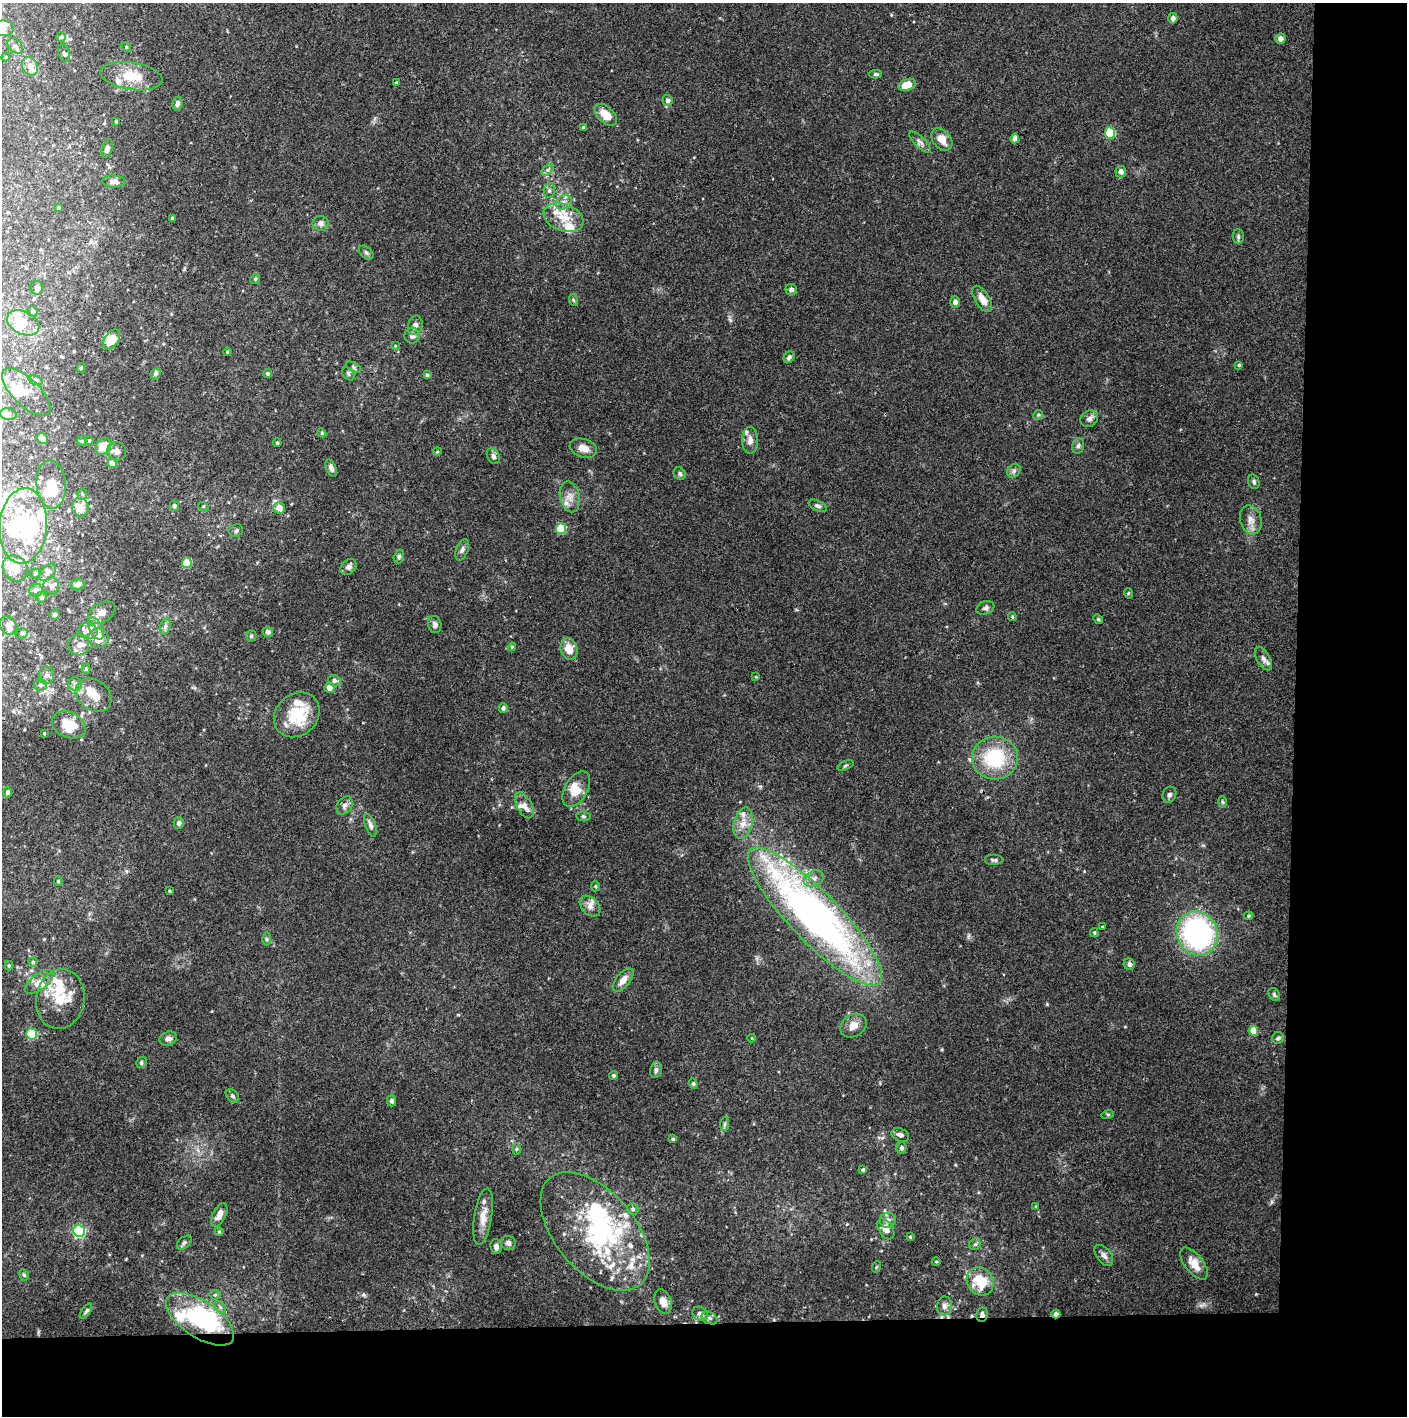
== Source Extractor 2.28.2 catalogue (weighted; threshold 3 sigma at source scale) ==
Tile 9 of 3 x 3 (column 3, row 3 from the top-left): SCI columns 2813-4217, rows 1-1414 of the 4221 x 4245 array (HDU 1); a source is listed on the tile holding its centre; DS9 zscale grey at full resolution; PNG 1409 x 1418 px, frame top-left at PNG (2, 3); each listed source drawn as its Kron ellipse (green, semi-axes under 4 px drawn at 4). Shown black and unused: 14% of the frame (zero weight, under 3 of 4 exposures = <1% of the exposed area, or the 3 px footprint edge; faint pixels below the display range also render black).
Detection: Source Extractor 2.28.2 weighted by HDU 2 'WHT'; one run over the whole footprint, this tile lists its part. Background 0.0748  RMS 0.0055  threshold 0.0247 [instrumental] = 3 sigma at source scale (4.5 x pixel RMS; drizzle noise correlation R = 1.50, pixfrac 1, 0.05/0.05 arcsec/px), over >= 5 px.
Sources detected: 275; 12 inside a brighter object's white glare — neither listed nor drawn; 52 inside a brighter listed object's ellipse — not listed separately; the other 211 listed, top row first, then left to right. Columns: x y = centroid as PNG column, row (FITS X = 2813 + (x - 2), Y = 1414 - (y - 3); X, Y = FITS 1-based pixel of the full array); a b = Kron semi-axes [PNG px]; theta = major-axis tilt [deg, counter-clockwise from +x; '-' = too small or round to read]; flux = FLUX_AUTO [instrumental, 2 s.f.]
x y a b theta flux
1173 18 5 4 - 2.3
3 28 10 8 3 2.2
61 37 4 4 - 0.8
1280 39 5 5 - 2.9
15 46 9 6 -48 1.9
126 47 5 4 - 0.59
64 53 9 5 -70 1.3
6 57 4 4 - 0.56
30 66 9 7 -61 4.1
876 74 6 4 1 0.98
131 76 31 13 -9 14
396 82 3 3 - 0.47
907 85 9 5 19 7.8
668 100 5 5 - 2
177 104 7 5 79 1.9
606 115 13 8 -43 9.2
116 121 3 3 - 0.62
583 127 4 3 - 0.61
1110 133 5 5 - 34
1015 138 5 4 - 5.1
942 139 12 9 -52 6.1
920 142 14 5 -44 2.4
107 149 9 5 73 1.7
548 170 7 4 45 1.1
1121 172 5 5 - 2.6
114 181 12 6 -2 2.6
549 190 7 5 89 1.5
564 202 8 6 33 2.6
58 208 4 3 - 0.61
172 218 4 4 - 0.74
563 218 21 13 -19 11
320 223 8 7 - 2.9
1238 237 7 5 -88 1.2
366 252 8 5 -41 1.3
255 279 5 4 - 0.67
37 288 7 6 - 1.3
791 290 6 5 - 1.6
982 299 14 7 -59 5.5
573 300 6 3 -71 0.66
955 302 6 5 - 2
33 311 5 5 - 0.93
23 323 17 11 -27 8.4
415 325 10 7 72 2.2
412 336 8 8 - 2.6
112 339 11 7 55 7.3
395 346 4 3 - 0.44
227 352 4 3 - 0.5
789 357 6 5 - 1.5
1239 365 4 4 - 0.76
353 367 8 4 -28 0.96
81 368 4 4 - 0.79
155 374 6 4 66 1.4
267 374 4 4 - 0.85
348 374 7 5 -46 1.1
427 375 4 4 - 1
36 380 7 4 -19 1
26 392 31 13 -45 6.9
8 414 8 5 -3 1.2
1038 415 5 4 - 0.73
1089 419 9 7 35 2.4
322 433 4 3 - 0.54
42 439 6 5 - 2.3
89 440 4 3 - 0.62
750 440 13 8 89 3.6
82 441 5 4 - 0.73
277 443 4 3 - 0.65
103 446 9 7 52 9.2
1078 446 8 6 74 1.5
583 448 14 9 -18 5.2
117 451 9 9 - 3.3
437 452 4 3 - 0.55
493 456 8 6 -63 1.8
112 463 4 4 - 7.7
331 468 9 5 -68 2
1014 471 7 6 - 1.6
680 474 6 5 - 1.1
1254 482 7 5 -71 1.2
51 485 24 14 -85 12
82 494 5 5 - 0.91
570 497 16 9 -76 5.1
174 506 5 4 - 1.6
203 506 5 3 - 0.58
818 506 9 5 -25 1.4
80 507 9 8 - 5.8
279 508 6 6 - 5.4
1251 520 14 10 -75 4.6
23 526 38 23 86 37
561 529 5 5 - 29
236 531 7 6 - 1.4
462 550 11 6 69 1.8
399 556 7 5 74 1
187 563 5 5 - 15
349 567 9 7 41 2.2
15 568 14 12 -53 7.2
48 572 10 6 47 2
35 574 5 5 - 0.89
78 584 7 5 16 2.8
51 586 8 8 - 2.1
36 590 7 6 - 2.8
1128 593 5 3 - 0.57
41 597 5 5 - 0.93
985 608 9 6 22 1.6
102 613 15 9 31 4.1
55 614 5 5 - 1.2
1012 617 4 3 - 0.69
1098 619 5 4 - 0.64
435 624 8 6 -74 1.9
8 625 9 8 - 4.1
165 626 8 5 71 1.6
96 628 12 6 -63 3.2
88 631 9 8 - 3.1
268 632 5 5 - 2.2
22 633 6 5 - 1.2
251 636 6 5 - 1.2
98 638 10 10 - 10
79 645 10 10 - 3.6
512 647 4 4 - 0.69
569 649 11 8 -75 7.3
1263 658 13 6 -61 2.5
86 669 5 4 - 0.8
46 675 9 7 77 2
756 677 4 3 - 0.49
334 681 6 5 - 1.8
75 684 7 7 - 1.8
41 685 6 6 - 1.6
329 687 5 5 - 3.7
94 695 19 15 -39 8.8
503 708 5 4 - 1.6
297 715 24 20 42 23
69 725 18 12 -25 17
44 733 3 2 - 0.56
995 758 23 21 3 35
845 765 9 3 21 0.69
576 789 19 11 60 8.8
7 792 5 4 - 1.5
1169 795 8 6 64 1.5
1222 802 6 4 -87 0.76
524 805 14 7 -61 4
345 806 10 7 56 2.4
583 816 7 4 -7 0.94
179 823 5 5 - 1.6
743 823 16 9 75 6
370 825 12 5 -70 2.1
994 860 9 5 0 1.3
814 879 10 7 31 2.8
58 881 5 4 - 0.77
595 886 5 4 - 0.72
169 891 3 3 - 0.56
590 906 12 8 -45 3.3
1249 916 5 4 - 0.61
815 917 93 24 -46 290
1103 927 3 2 - 0.56
1094 933 4 3 - 0.68
1197 933 23 20 -63 110
266 939 6 4 -90 0.87
33 962 4 4 - 0.83
1129 964 6 5 - 2.5
9 966 5 4 - 0.66
623 980 14 7 52 4.6
39 982 17 8 36 4.9
1274 994 7 5 -57 1
60 999 30 24 80 18
853 1026 14 11 34 5.7
1253 1031 5 4 - 10
31 1034 5 5 - 40
752 1038 4 4 - 0.49
1278 1038 6 6 - 1.1
168 1039 9 6 20 2.7
141 1063 6 5 - 1.1
656 1070 8 5 80 1.6
613 1075 4 4 - 0.88
693 1084 5 4 - 0.78
232 1096 8 5 -43 1.2
392 1101 5 4 - 1.4
1108 1114 6 4 18 0.66
725 1124 7 4 88 1
900 1135 9 6 -25 2.1
673 1139 4 4 - 0.8
902 1148 5 5 - 1.3
516 1149 6 4 -90 0.75
863 1170 4 4 - 1.1
1036 1207 3 2 - 0.48
633 1209 5 5 - 1.1
219 1215 13 6 63 3.6
483 1217 28 9 81 6.8
888 1220 8 7 - 2.8
886 1229 11 7 -57 4.2
79 1231 6 6 - 89
595 1231 70 40 -50 84
219 1232 4 4 - 0.62
910 1237 3 3 - 0.58
184 1243 9 5 41 1.3
508 1243 7 7 - 1.7
975 1244 6 5 - 0.97
496 1246 7 6 - 2
1104 1255 12 7 -53 2.3
936 1262 4 3 - 0.54
1194 1264 19 9 -52 6.8
876 1267 6 3 71 0.6
24 1275 6 4 -60 0.9
980 1281 15 12 -54 17
215 1295 5 5 - 0.86
663 1301 13 8 -70 4.7
944 1306 9 7 80 2.4
220 1307 7 4 -46 1.2
86 1311 9 4 54 1.1
700 1314 8 7 - 2.5
1056 1314 4 3 - 3.1
982 1315 7 6 - 1.9
710 1318 8 5 -27 1.6
200 1319 39 18 -33 70
Overlapping masked pixels (flux is a lower limit): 3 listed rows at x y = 1056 1314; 982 1315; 200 1319
Isophote crosses this tile's border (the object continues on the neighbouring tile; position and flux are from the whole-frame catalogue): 1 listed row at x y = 3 28